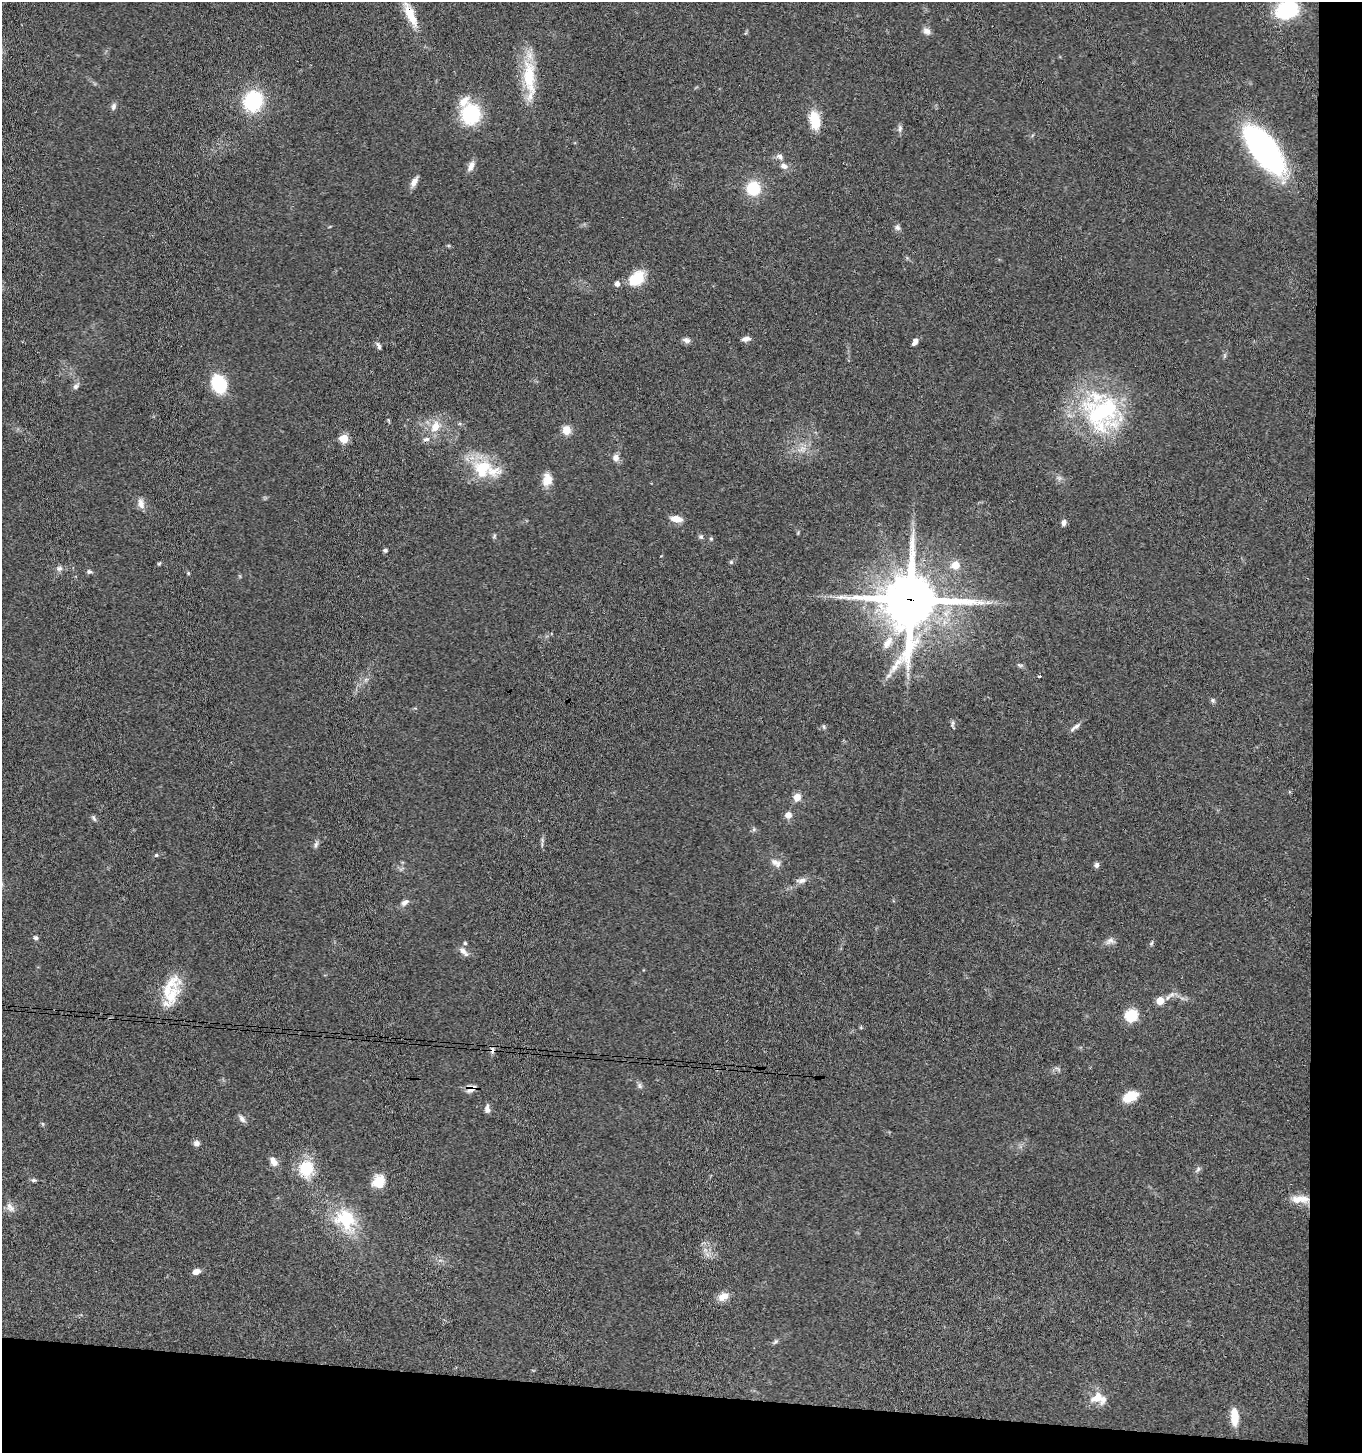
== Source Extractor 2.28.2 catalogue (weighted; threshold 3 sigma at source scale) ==
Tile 9 of 3 x 3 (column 3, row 3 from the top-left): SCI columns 2925-4284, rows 6-1456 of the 4441 x 4368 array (HDU 1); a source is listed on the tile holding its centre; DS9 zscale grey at full resolution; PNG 1364 x 1455 px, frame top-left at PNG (2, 2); no overlay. Shown black and unused: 8% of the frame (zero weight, under 3 of 4 exposures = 6% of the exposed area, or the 3 px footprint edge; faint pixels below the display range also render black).
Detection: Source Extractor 2.28.2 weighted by HDU 2 'WHT'; one run over the whole footprint, this tile lists its part. Background 0.0675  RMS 0.0053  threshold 0.0238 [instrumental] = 3 sigma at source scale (4.5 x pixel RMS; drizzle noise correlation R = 1.50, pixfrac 1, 0.05/0.05 arcsec/px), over >= 5 px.
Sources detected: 102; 6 inside a brighter listed object's ellipse — not listed separately; the other 96 listed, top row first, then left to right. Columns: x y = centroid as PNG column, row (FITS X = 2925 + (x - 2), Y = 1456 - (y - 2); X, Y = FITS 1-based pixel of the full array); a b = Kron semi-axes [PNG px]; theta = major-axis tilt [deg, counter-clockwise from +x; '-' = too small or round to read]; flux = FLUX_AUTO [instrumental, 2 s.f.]
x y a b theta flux
1286 10 21 16 24 39
410 15 36 11 -66 14
926 31 10 8 -35 2.8
529 77 52 16 -84 24
253 101 17 15 67 42
113 106 9 6 72 1.6
471 114 17 16 - 41
815 120 24 13 -80 11
900 128 10 5 84 1.6
1264 149 39 17 -53 170
780 157 11 7 -31 2.3
471 166 14 7 69 3.4
784 166 9 7 -21 2.8
414 182 15 7 61 3.2
753 188 14 13 - 19
897 227 8 7 - 1.7
636 279 14 10 38 21
617 284 5 5 - 2.7
746 339 11 6 9 2.3
686 340 10 7 -16 2.1
916 341 5 4 - 2.2
378 346 10 5 -60 1.5
219 384 22 16 -67 20
76 386 10 6 48 1.8
1101 412 52 47 -21 79
435 426 19 13 56 9.3
566 430 10 9 - 5.2
344 438 5 5 - 20
802 449 13 9 22 4.6
616 458 8 8 - 3.2
482 468 26 25 - 23
547 479 17 12 82 5.8
141 504 14 8 -79 3.5
676 519 13 7 -11 5.2
1064 523 8 6 75 1.7
494 536 7 4 72 0.74
701 537 7 6 - 1.1
711 539 5 4 - 0.74
385 550 4 4 - 1.5
731 562 6 5 - 0.76
159 563 5 4 - 0.64
955 565 6 5 - 12
59 568 9 7 15 2
89 572 7 5 -8 1.1
188 573 5 4 - 0.59
910 600 20 18 71 3400
988 603 7 4 0 1.5
888 643 21 10 54 6.5
1020 665 10 5 -15 1.1
1039 676 3 3 - 1.3
366 679 7 4 19 1.1
1213 700 7 5 -47 1
952 724 11 4 81 1.2
1076 726 12 6 36 2.2
824 727 7 5 -88 0.93
797 797 8 8 - 4.9
788 815 7 6 - 3.6
94 818 9 5 -63 1.1
542 840 7 4 -72 0.89
316 844 11 5 77 1.6
156 855 5 5 - 0.7
776 863 15 8 -34 3.2
1096 865 7 6 - 1.5
801 880 15 6 8 2.7
405 902 11 7 35 2.4
36 938 5 5 - 1.5
1110 941 13 9 21 2.7
465 943 4 4 - 0.82
1151 943 6 5 - 0.88
464 952 17 7 -43 2.9
168 988 47 15 54 16
1172 994 13 6 33 2.3
1160 1001 6 5 - 9.7
1131 1015 6 6 - 58
492 1050 9 6 -89 1.8
1058 1069 10 4 -37 1.2
640 1086 8 6 -56 1.4
471 1088 12 10 29 3.6
1130 1096 15 10 26 11
487 1109 11 6 -89 2.1
242 1119 11 6 -52 2
43 1124 6 4 -71 0.64
196 1143 8 7 - 2
273 1162 12 7 -54 3.9
306 1169 23 19 85 18
1198 1169 9 5 51 1.3
34 1180 7 5 -14 1
379 1181 16 13 59 8.6
1297 1199 22 11 -8 6.1
10 1207 16 8 -53 3.3
345 1220 33 25 -49 28
196 1272 9 6 21 3
723 1297 14 9 29 4.9
775 1342 8 5 51 1.1
1098 1398 20 13 -13 8.9
1234 1417 18 8 -87 10
Overlapping masked pixels (flux is a lower limit): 4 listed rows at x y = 410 15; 910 600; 492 1050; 471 1088
Isophote crosses this tile's border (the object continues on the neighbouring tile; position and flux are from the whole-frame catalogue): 1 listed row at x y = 1286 10